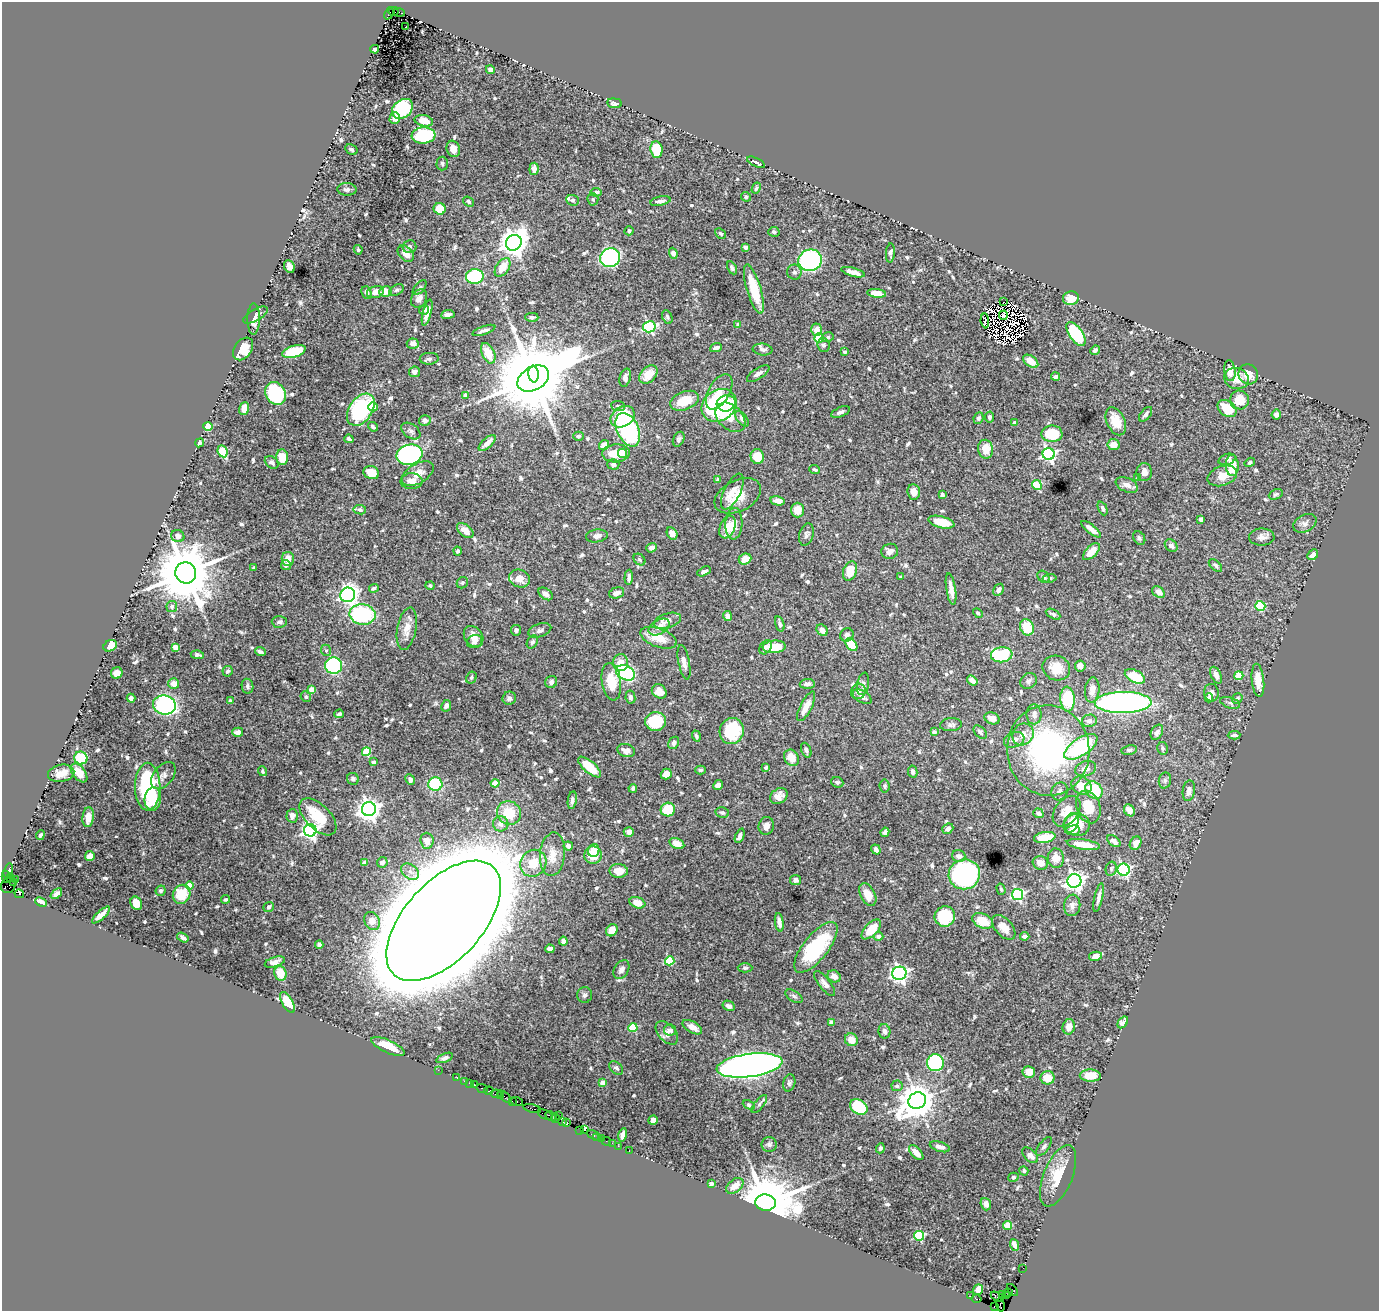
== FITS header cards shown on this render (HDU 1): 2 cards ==
NAXIS1  =                 1377
NAXIS2  =                 1309

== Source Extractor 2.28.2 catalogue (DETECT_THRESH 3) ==
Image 1377 x 1309 px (HDU 1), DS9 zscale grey, 1 PNG px = 1 image px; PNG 1381 x 1313 px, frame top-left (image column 1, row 1309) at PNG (2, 2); each listed source drawn as its Kron ellipse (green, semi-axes under 4 px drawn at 4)
Background 0.893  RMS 0.03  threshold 0.0892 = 3 sigma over >= 5 px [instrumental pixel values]
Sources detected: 713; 8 with non-positive FLUX_AUTO (blend fragments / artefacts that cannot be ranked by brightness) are neither listed nor drawn; of the other 705, the 500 brightest by FLUX_AUTO listed and drawn (205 fainter detections omitted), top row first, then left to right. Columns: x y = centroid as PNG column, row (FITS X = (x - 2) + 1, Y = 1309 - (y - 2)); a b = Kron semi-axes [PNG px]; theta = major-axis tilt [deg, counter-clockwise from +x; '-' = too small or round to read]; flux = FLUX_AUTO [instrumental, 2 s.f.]
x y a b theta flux
393 11 5 4 - 570
399 12 6 2 -19 530
389 13 6 2 67 580
406 27 2 2 - 4.7
375 49 4 3 - 3.8
490 70 4 4 - 6
614 103 7 5 -5 7.3
402 109 11 8 39 170
395 118 6 5 - 14
424 121 9 5 -12 24
423 135 12 8 5 170
351 149 6 5 - 4.5
453 149 8 6 -73 22
656 149 8 6 -81 65
756 162 10 4 -26 5.4
442 163 7 6 - 4.3
534 169 6 4 84 12
756 188 6 4 62 4.6
347 189 9 6 -3 6.6
596 192 5 4 - 6.3
746 197 5 4 - 3.7
593 199 6 5 - 4
572 200 6 5 - 5.4
660 201 10 4 12 8.8
468 202 6 4 -37 4.8
440 209 6 5 - 33
629 231 5 4 - 4.5
774 232 6 5 - 4.7
720 233 6 4 -43 4.5
514 243 8 7 - 2400
409 246 7 6 - 5.7
745 247 4 3 - 5.8
358 250 5 4 - 3.8
406 253 9 6 -46 20
673 253 5 4 - 10
890 253 9 4 86 5.3
610 258 10 9 - 420
810 260 12 10 16 340
289 267 7 5 -65 10
502 267 10 6 55 35
732 268 7 4 -62 4.3
794 272 7 7 - 6.5
853 272 12 4 -15 13
475 276 9 7 3 190
420 288 9 4 49 4.3
754 289 25 7 -73 67
396 290 8 5 27 4.4
385 291 6 5 - 26
375 292 9 5 13 17
367 293 6 4 -68 7.6
877 293 9 4 -6 18
419 298 10 7 60 12
1071 298 8 7 - 27
1003 302 2 2 - 65
424 310 5 4 - 4.4
427 313 13 4 76 16
448 314 7 3 8 5.9
255 315 13 6 30 10
1003 315 5 2 - 5.3
532 317 6 4 -1 4.3
667 317 7 5 -64 3.9
254 319 15 6 89 14
985 321 7 3 -86 7.8
738 324 3 3 - 9
649 327 6 5 - 220
484 330 12 3 19 7.9
816 330 6 5 - 19
1076 334 14 6 -55 130
828 337 6 5 - 3.8
819 338 4 4 - 59
413 344 6 5 - 11
824 345 6 6 - 4.9
716 348 6 4 20 7.6
243 349 12 8 54 33
763 349 10 6 -7 5.9
1095 350 5 4 - 6
294 352 12 5 16 98
845 352 4 3 - 3.9
488 353 11 6 -65 34
429 359 9 6 3 5.7
1031 361 8 5 -35 30
1230 371 10 5 -83 21
414 372 5 5 - 9.4
533 374 8 5 -84 5200
648 374 11 7 47 34
758 374 13 5 33 9.6
1248 374 10 9 - 29
1055 377 4 3 - 6.1
625 378 9 5 74 11
1236 378 12 10 -18 24
533 379 17 11 30 29000
719 392 19 10 60 33
275 393 12 9 -60 170
465 395 4 4 - 10
1239 400 9 9 - 39
685 401 15 9 20 48
726 403 9 8 - 98
719 405 18 15 36 270
618 406 7 5 -4 3.8
373 407 4 4 - 50
244 408 6 5 - 27
1227 408 10 7 -37 52
361 410 18 11 55 250
841 412 10 5 22 6.8
1146 414 8 5 49 6.5
1276 415 5 5 - 13
623 417 13 10 32 120
730 417 17 12 -44 46
989 417 5 4 - 5.2
978 418 6 4 64 5.3
742 419 9 5 -53 6.3
425 420 6 5 - 7.3
1116 421 15 9 -65 35
1015 423 4 3 - 10
208 426 4 4 - 92
373 427 5 3 - 4.2
628 430 18 11 -66 280
411 431 10 7 -36 7.3
1052 434 10 8 1 80
578 436 5 4 - 3.7
349 439 4 3 - 3.9
679 439 8 5 64 4.8
199 443 5 3 - 3.7
487 443 10 4 43 16
604 445 5 5 - 17
1113 445 6 5 - 20
986 449 9 7 -80 37
223 451 6 4 -66 78
616 453 13 9 4 39
622 453 4 4 - 54
1049 454 6 6 - 420
409 455 13 10 13 510
282 457 8 6 -85 33
757 457 7 6 - 32
1227 459 9 5 18 7.5
272 462 7 5 -38 4.9
1250 462 5 4 - 4.4
613 464 6 5 - 5.9
1232 465 11 6 -88 50
815 469 5 4 - 3.9
1144 472 9 7 88 11
371 473 8 6 -18 28
418 474 17 10 31 23
1222 476 15 9 18 25
1138 477 4 4 - 6.4
718 480 3 3 - 5.2
411 481 11 8 2 15
1037 485 5 4 - 70
1127 485 12 7 -23 13
732 491 20 8 63 19
914 492 8 6 -86 15
1276 494 7 4 24 4.2
942 495 4 3 - 3.9
738 496 25 15 27 49
778 501 7 4 -11 11
1103 508 7 4 -67 5.2
360 510 6 4 -8 4.9
797 510 7 6 - 22
1201 519 4 3 - 5.1
941 522 13 5 -14 40
1305 523 12 8 28 9
734 524 16 8 87 19
727 527 12 7 69 32
1091 529 12 4 -38 16
465 531 9 6 -40 19
672 533 6 5 - 15
806 534 11 7 72 7
178 536 7 6 - 9.9
597 536 11 6 9 11
1262 537 13 8 2 11
1139 538 7 5 -56 4.7
1171 546 7 5 -45 7.6
651 548 5 4 - 9.8
458 551 4 4 - 4.2
890 551 8 7 - 10
1091 552 11 5 46 30
1313 555 6 4 45 11
288 559 7 6 - 22
745 559 6 5 - 24
639 560 6 5 - 3.9
286 565 5 5 - 6.7
1215 565 8 4 -41 4.5
254 568 3 3 - 4.3
704 571 7 3 28 5.4
850 571 10 6 70 45
186 573 11 10 - 18000
629 577 7 3 87 6.5
901 577 3 3 - 5
1044 577 7 5 -51 5.6
1050 578 7 4 6 3.9
519 579 10 8 -21 22
462 583 6 5 - 4.3
430 586 4 4 - 4.9
374 588 5 4 - 5.4
951 589 16 4 -81 15
999 590 6 4 60 7.7
1158 592 7 5 -38 18
617 593 8 5 17 9.8
546 594 8 5 -37 11
348 595 7 7 - 770
1260 606 5 5 - 110
172 607 5 5 - 5.8
978 613 5 4 - 3.7
362 614 13 10 -10 190
1053 614 8 4 -28 5.2
728 616 5 4 - 11
667 621 14 7 17 15
279 622 7 5 -1 5.9
780 624 8 4 -73 5.8
659 627 11 7 31 16
1027 627 8 6 -68 55
407 629 21 9 79 24
516 630 5 5 - 4.7
540 630 12 6 18 7.5
822 630 6 5 - 14
847 635 7 6 - 6.6
474 637 11 8 -54 20
659 638 19 9 -20 38
475 641 8 6 23 10
532 642 7 5 59 4.4
851 645 7 5 -49 66
110 646 7 5 29 32
176 647 4 4 - 37
766 647 8 5 51 8.6
774 647 11 6 4 54
326 650 6 5 - 3.8
260 652 5 3 - 4.8
197 655 7 4 -8 5.6
1002 655 11 7 7 120
621 662 8 7 - 19
684 662 17 5 -79 13
333 666 8 8 - 220
1080 666 5 5 - 12
1056 668 14 12 -21 33
228 671 5 5 - 4.7
117 673 6 5 - 20
626 673 10 7 -25 260
1216 675 9 5 -63 14
1135 676 11 6 -28 64
1239 676 4 4 - 66
471 678 6 5 - 3.8
1258 680 16 6 -84 29
972 681 6 4 -36 9.9
1029 681 9 7 38 6.2
551 682 6 5 - 6.8
611 682 19 9 -81 52
174 684 5 5 - 19
807 684 7 5 4 8.9
863 684 11 6 80 6.8
248 686 7 6 - 5.4
311 689 4 4 - 24
1092 690 12 7 84 18
659 691 8 6 -41 16
858 691 8 7 - 11
1211 693 9 7 -86 7.8
306 697 5 5 - 3.8
630 697 6 5 - 5.4
862 697 10 6 -31 8.3
131 698 4 4 - 8.5
509 698 7 6 - 6.3
1209 698 4 3 - 3.8
1237 698 6 5 - 4.5
1067 699 12 7 -87 94
230 701 3 3 - 4.9
1123 702 28 10 1 650
1230 703 10 5 -18 5.2
164 705 11 9 -17 460
446 706 6 4 65 5.7
806 706 16 6 63 25
339 714 5 3 - 3.9
1034 714 10 7 -90 9.8
992 718 8 5 -21 14
655 721 10 9 - 83
1089 721 7 6 - 9.4
951 725 11 6 3 6.7
732 731 13 12 - 100
238 732 5 4 - 8
934 732 4 4 - 9.2
980 732 8 5 -48 5.3
1157 732 8 5 60 8.5
1023 734 11 10 - 19
1234 735 6 4 3 6.9
696 736 5 4 - 4.7
1014 740 10 7 20 12
674 743 6 5 - 7
1081 747 19 8 33 190
1162 748 6 5 - 3.7
806 750 8 4 -68 6
1048 750 45 41 -84 470
1129 750 8 5 9 4.2
626 751 9 6 -18 15
366 752 4 4 - 66
81 758 7 6 - 72
791 758 9 7 -59 28
374 762 3 3 - 6
590 767 14 6 -41 48
766 768 3 3 - 3.9
1085 769 11 7 17 11
701 770 5 4 - 4.3
263 771 5 4 - 3.9
913 772 6 4 -78 7.3
61 773 13 8 12 22
79 773 11 6 -52 28
666 774 5 5 - 19
163 776 15 9 50 12
353 779 6 5 - 6.6
410 780 5 4 - 8.3
1165 780 8 6 76 5.3
837 782 6 5 - 4
495 783 4 4 - 52
435 784 7 7 - 130
718 785 5 4 - 15
885 786 6 5 - 4
1081 786 10 8 -30 34
148 787 24 12 -90 190
633 788 4 4 - 4.1
1094 790 10 7 -45 77
1060 791 9 8 - 7.7
1189 791 10 6 83 12
779 796 9 7 31 15
153 799 12 8 85 34
572 800 9 4 82 6.8
1088 807 17 11 -72 40
369 809 7 7 - 1400
668 810 7 7 - 63
1129 810 6 5 - 11
1067 811 17 11 52 25
509 813 12 11 - 58
722 813 7 5 -12 4.7
1038 813 5 4 - 8.2
292 816 7 6 - 9.1
88 817 10 5 83 19
318 817 23 12 -45 65
1071 823 10 7 68 26
501 824 8 7 - 12
1077 825 13 11 -4 31
766 826 9 7 75 12
948 829 6 5 - 9.7
310 830 6 6 - 590
1073 830 7 4 6 9.6
629 832 5 5 - 8.4
885 832 4 4 - 6.5
40 835 5 3 - 4.9
740 836 8 4 67 6.4
1045 837 11 5 10 52
427 841 8 6 -85 17
1114 841 7 5 -40 10
677 843 8 5 -24 21
1136 843 7 5 60 15
1083 845 17 5 -9 35
568 846 5 4 - 11
594 850 6 5 - 13
876 850 5 4 - 8.8
552 854 22 12 84 32
593 855 8 8 - 41
90 856 5 5 - 13
959 856 7 6 - 8.2
1056 858 10 8 -82 18
382 862 5 5 - 8.8
364 863 4 4 - 13
533 863 14 12 52 39
1040 863 7 6 - 18
1111 869 7 5 76 4
1124 870 6 6 - 300
8 871 7 4 74 680
619 871 9 7 -2 23
410 872 10 7 -38 9.9
964 874 16 15 - 490
6 877 6 3 -74 400
11 877 3 2 - 130
15 879 2 2 - 73
795 880 5 5 - 6.5
1074 881 7 7 - 910
13 882 2 2 - 53
189 885 4 4 - 26
8 886 8 7 - 250
1001 889 6 4 -74 3.8
161 891 5 5 - 4.7
19 894 5 3 - 620
56 894 6 4 41 9.4
182 894 10 8 61 55
868 894 12 7 -63 28
1018 894 5 5 - 290
1099 898 14 4 77 9.7
226 899 5 3 - 3.9
41 902 6 4 -24 12
136 903 7 5 -61 23
637 903 8 5 -20 28
1072 905 11 8 83 9.5
269 907 5 4 - 6.8
101 915 11 4 43 11
945 916 10 10 - 110
372 921 9 7 -62 19
444 921 73 39 48 54000
982 921 11 7 -26 39
779 922 9 4 -82 8.8
1004 927 15 8 -48 19
871 929 12 6 46 37
612 930 6 5 - 28
879 936 4 4 - 13
1025 936 4 4 - 7.4
183 938 6 3 -35 5.3
563 941 4 4 - 9.6
319 945 4 4 - 5.3
816 947 31 12 51 140
550 949 4 4 - 7.9
1095 956 6 4 13 11
670 961 4 4 - 100
275 962 10 5 17 10
745 968 7 4 0 3.9
621 970 10 7 60 9.1
280 973 7 6 - 35
899 973 7 6 - 680
834 976 7 5 -34 14
825 983 15 5 -52 10
585 995 8 7 - 5.7
794 996 10 5 -32 4.7
287 1002 11 5 -61 53
729 1006 6 5 - 8.5
831 1022 4 4 - 6.5
1123 1022 6 4 54 7.5
692 1027 11 5 -31 17
1069 1027 8 6 79 17
633 1028 4 4 - 89
670 1030 6 5 - 5.4
884 1031 7 6 - 8.2
667 1033 14 8 -47 11
851 1040 7 6 - 22
388 1046 18 6 -25 42
444 1058 9 4 22 5.8
935 1063 8 8 - 210
749 1065 33 11 7 1900
616 1068 8 5 -41 4.6
438 1070 2 2 - 16
1029 1072 6 5 - 20
1090 1076 10 6 -3 41
457 1078 3 2 - 6.8
1047 1078 7 7 - 34
464 1081 3 2 - 52
469 1083 3 2 - 30
603 1083 4 4 - 25
789 1083 8 6 74 4.8
474 1085 3 3 - 100
897 1086 5 5 - 6.7
482 1088 6 3 -24 57
489 1091 5 3 - 150
496 1094 6 3 -12 89
501 1095 3 2 - 70
505 1097 8 3 -41 250
512 1101 2 2 - 41
917 1101 9 8 - 4400
517 1102 6 3 -19 200
759 1104 11 4 52 4.6
749 1105 6 4 -25 4.3
859 1107 9 7 -34 120
532 1108 9 3 -14 160
545 1115 8 3 -27 260
559 1115 2 2 - 83
551 1116 6 3 -33 440
555 1118 4 3 - 150
653 1120 5 4 - 14
563 1121 3 2 - 64
567 1123 4 3 - 150
585 1129 3 2 - 74
580 1130 2 2 - 26
594 1135 8 3 -24 100
623 1135 7 4 77 11
597 1137 3 2 - 37
602 1139 3 3 - 130
606 1141 4 2 - 49
612 1143 2 2 - 32
769 1144 7 7 - 6.6
618 1146 2 2 - 20
940 1147 10 5 -17 12
1044 1147 11 5 52 6
880 1148 5 4 - 5.5
629 1150 3 2 - 46
916 1153 9 4 -47 22
1030 1155 9 6 -44 13
1024 1171 5 4 - 4.1
1058 1176 32 14 68 56
1013 1177 5 4 - 4.7
711 1184 4 3 - 4.4
735 1186 10 6 39 24
765 1203 10 8 -5 17000
986 1204 6 5 - 12
1008 1225 4 4 - 53
919 1236 5 5 - 130
1014 1245 6 4 -69 9.5
1023 1268 2 2 - 28
978 1290 5 4 - 13
1012 1290 7 4 -50 210
1009 1292 3 2 - 120
1002 1294 3 3 - 160
1006 1295 3 2 - 120
971 1296 2 2 - 16
997 1297 7 4 -33 290
977 1299 5 3 - 120
1000 1305 7 2 -77 81
994 1307 4 3 - 44
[205 fainter detections neither listed nor drawn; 8 non-positive-flux detections neither listed nor drawn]